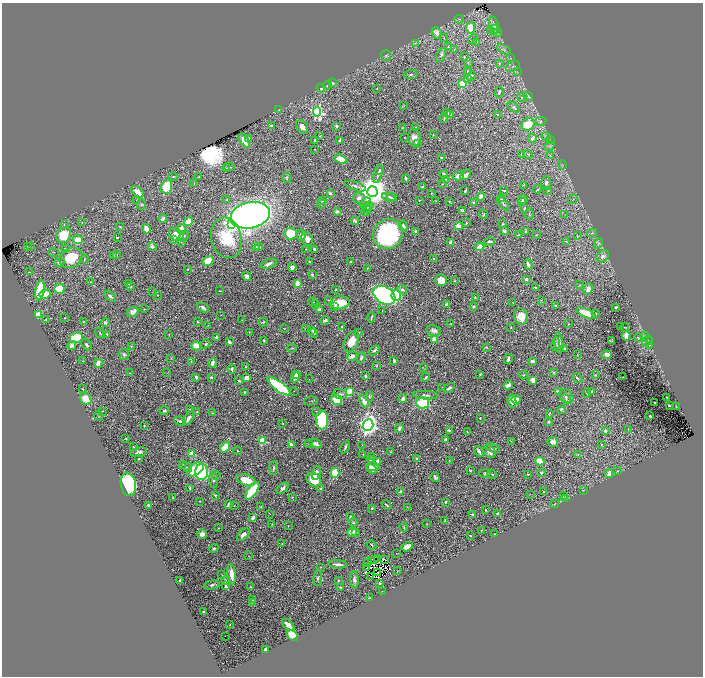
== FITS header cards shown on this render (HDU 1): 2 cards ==
NAXIS1  =                 1402
NAXIS2  =                 1348

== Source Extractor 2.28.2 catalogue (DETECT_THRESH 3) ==
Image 1402 x 1348 px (HDU 1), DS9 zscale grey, zoomed out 1/2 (1 PNG px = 2 x 2 image px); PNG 705 x 678 px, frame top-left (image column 2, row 1347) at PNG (2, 3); each listed source drawn as its Kron ellipse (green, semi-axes under 4 px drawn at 4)
Background 0.534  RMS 0.015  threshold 0.0461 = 3 sigma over >= 5 px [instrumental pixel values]
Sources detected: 626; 64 cannot appear on this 1/2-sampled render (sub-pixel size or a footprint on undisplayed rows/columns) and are neither listed nor drawn; of the other 562, the 500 brightest by FLUX_AUTO listed and drawn (62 fainter detections omitted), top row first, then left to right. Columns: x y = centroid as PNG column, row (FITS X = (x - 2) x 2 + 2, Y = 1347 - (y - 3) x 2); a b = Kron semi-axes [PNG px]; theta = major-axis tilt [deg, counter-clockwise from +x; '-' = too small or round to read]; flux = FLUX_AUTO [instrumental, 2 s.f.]
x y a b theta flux
459 19 4 2 - 2.7
494 25 9 4 -70 12
471 28 5 4 - 58
494 30 5 3 - 4.8
490 31 2 1 - 1.5
437 33 6 5 - 22
498 33 4 3 - 3.8
444 38 4 3 - 4
473 39 5 3 - 4.1
477 42 3 2 - 1.6
415 43 3 2 - 2.4
448 47 3 2 - 1.5
454 49 4 2 - 2.3
504 49 8 4 -27 6.9
386 55 5 5 - 5
441 55 8 4 65 8.8
464 57 2 2 - 1.7
510 58 3 2 - 1.4
468 63 3 2 - 1.7
499 63 4 3 - 4.1
513 66 7 4 25 6.1
468 71 4 3 - 3.4
517 72 3 2 - 2
411 75 7 4 4 8.2
471 76 5 4 - 6.2
468 79 3 3 - 2.8
332 83 3 3 - 13
463 84 4 3 - 110
327 85 5 3 - 5.3
321 88 4 4 - 6.6
377 88 3 2 - 1.6
499 92 5 3 - 6.6
528 96 5 4 - 3.5
522 97 5 4 - 5.4
403 106 4 2 - 1.8
514 107 7 4 -40 6.4
279 110 3 2 - 5.6
317 112 4 4 - 630
447 113 3 3 - 12
451 114 4 3 - 2.6
497 114 4 3 - 2.7
444 118 4 2 - 3.1
540 121 6 4 9 5.1
528 124 7 6 - 77
271 126 2 2 - 23
336 126 2 2 - 17
302 127 7 5 -56 18
402 127 4 2 - 1.5
416 128 3 2 - 2
433 135 3 2 - 1.6
320 136 3 2 - 2.6
546 136 4 2 - 3.4
405 137 2 1 - 1.7
248 138 4 3 - 3.5
414 138 8 6 -85 20
532 138 4 3 - 15
550 140 3 3 - 2.4
244 141 8 3 -58 28
315 141 3 2 - 6.6
339 141 3 3 - 4
417 144 2 2 - 12
550 146 5 3 - 5.8
315 149 2 2 - 1.5
521 154 3 2 - 1.5
528 154 5 2 - 2.5
550 155 3 2 - 1.2
441 158 3 3 - 4
340 159 6 4 -21 57
562 165 4 3 - 3
229 167 6 3 -5 3.6
226 168 2 1 - 1.2
379 171 4 3 - 3.5
378 174 9 3 74 7.4
444 174 4 4 - 7.9
466 175 6 4 46 12
458 176 6 4 13 21
173 177 5 3 - 3.1
198 177 4 2 - 1.9
287 178 5 3 - 3.1
406 178 4 2 - 7.2
446 180 4 4 - 31
194 183 3 2 - 1.5
546 183 6 5 - 11
442 184 3 2 - 1.5
524 185 4 3 - 3.6
355 186 11 3 -18 7.4
167 187 7 5 70 110
423 187 4 2 - 5
537 189 4 3 - 2.7
465 191 3 2 - 4.1
504 191 3 1 - 2.4
548 191 3 3 - 2
138 192 7 4 -39 38
372 192 5 5 - 6800
330 193 3 3 - 4.4
431 193 2 2 - 1.4
481 196 4 3 - 18
389 197 7 3 -5 5.3
359 198 6 5 - 12
391 198 5 2 - 3.6
502 199 4 3 - 5.7
523 199 5 3 - 5.3
573 199 5 2 - 2.5
137 200 4 2 - 1.9
226 200 3 3 - 2.4
419 200 2 2 - 1.6
322 201 4 3 - 2.1
436 201 2 2 - 1.2
449 201 3 2 - 1.5
521 201 3 3 - 2.7
365 203 6 3 41 5.2
474 203 4 3 - 5.1
141 204 5 4 - 4.6
321 204 5 3 - 4
503 204 8 3 -49 4.8
368 206 5 4 - 5.4
367 208 4 3 - 3.1
524 208 3 2 - 3.6
366 210 6 2 58 3.9
462 210 3 2 - 7.8
337 211 3 2 - 7.7
483 214 5 4 - 3.7
529 214 5 2 - 2.6
250 215 20 13 13 2300
565 215 3 2 - 1.7
163 219 4 3 - 13
355 221 4 3 - 11
82 222 2 2 - 1.3
188 222 4 4 - 35
466 223 3 2 - 2.5
232 224 4 3 - 420
503 224 3 2 - 1.9
64 225 2 2 - 1.8
403 226 5 3 - 6.4
458 226 4 4 - 20
120 227 3 2 - 2.9
146 229 5 3 - 29
181 229 5 4 - 31
416 231 3 3 - 6.9
504 231 4 3 - 9
525 231 3 3 - 3.4
592 233 5 3 - 3.3
291 234 6 6 - 100
388 234 15 14 - 510
64 235 8 7 - 97
176 235 7 6 - 40
301 235 6 4 -79 14
518 235 2 2 - 1.7
536 235 4 2 - 2
184 236 6 4 64 5.4
577 236 3 3 - 2.4
117 238 3 2 - 3.2
226 238 20 15 -76 160
174 239 4 3 - 12
307 239 7 6 - 22
78 240 5 4 - 63
566 241 4 3 - 2.6
181 242 3 3 - 2.4
450 242 4 3 - 15
490 242 5 3 - 7
598 244 6 4 65 4.6
152 246 4 3 - 9.2
27 247 3 2 - 1.3
31 247 3 2 - 2.4
256 247 3 2 - 1.5
259 247 4 3 - 2.9
480 247 5 3 - 33
65 248 3 2 - 3
306 249 3 2 - 1.7
314 249 2 2 - 6.8
54 252 5 2 - 1.6
117 254 3 2 - 1.8
113 256 3 3 - 3.3
603 256 7 5 44 16
71 258 12 9 28 98
84 259 4 2 - 2.4
434 259 2 1 - 1.9
208 261 6 4 32 75
309 261 2 2 - 3.3
59 262 5 4 - 8.1
351 262 3 2 - 6.9
268 264 8 3 21 12
528 265 5 2 - 10
292 267 4 3 - 12
367 268 3 2 - 1.4
188 269 3 2 - 1.6
30 272 2 1 - 1.5
312 274 3 2 - 4.9
247 276 4 4 - 19
526 279 2 2 - 7.7
441 280 6 5 - 42
454 281 3 3 - 1.9
90 282 2 1 - 1.3
297 283 4 3 - 28
129 284 3 3 - 3.7
579 285 3 2 - 1.5
131 287 3 3 - 3.2
535 287 3 2 - 3.5
59 289 5 5 - 72
336 289 2 2 - 1.7
588 289 6 4 62 24
40 290 10 4 81 130
402 290 5 4 - 6.9
220 291 3 2 - 2.1
153 292 3 3 - 1.3
45 294 5 4 - 56
157 295 3 2 - 1.5
384 295 12 8 -31 1100
396 295 5 5 - 110
110 296 7 3 -43 7.6
475 298 4 3 - 3.2
329 300 2 2 - 1.6
541 300 3 2 - 1.4
313 302 5 2 - 2.7
340 303 9 6 5 94
513 303 2 2 - 1.3
315 304 3 2 - 1.6
446 304 3 3 - 9.9
555 305 4 2 - 3.6
335 306 4 3 - 5.8
473 306 3 2 - 6.4
615 307 2 2 - 4.5
203 308 6 2 -35 12
144 309 2 2 - 1.9
319 309 3 3 - 7.8
382 310 2 1 - 1.3
133 312 6 4 31 15
586 313 10 3 -23 100
596 314 3 3 - 2.8
38 315 4 4 - 72
221 315 2 1 - 1.3
372 317 5 2 - 5
521 317 8 6 -77 45
64 318 2 2 - 1.3
46 319 2 2 - 2.7
242 320 2 1 - 1.8
325 320 4 3 - 8.2
197 321 3 2 - 2.8
83 322 3 2 - 2.5
105 322 4 3 - 9.6
263 322 5 3 - 4.3
451 324 3 2 - 1.7
568 324 2 2 - 1.9
208 325 3 2 - 1.4
620 326 2 1 - 1.9
341 327 2 2 - 2.8
511 327 2 2 - 1.7
625 327 4 2 - 2.2
284 328 2 1 - 1.5
305 328 3 2 - 1.6
434 330 7 5 -13 16
312 331 4 3 - 2.1
249 332 2 2 - 1.5
100 333 5 3 - 3.3
314 333 5 3 - 4.9
358 333 4 3 - 2.3
107 334 3 3 - 3.2
169 334 3 2 - 1.4
626 336 5 4 - 16
645 336 4 3 - 3.4
638 337 3 3 - 15
76 338 6 5 - 92
216 338 4 3 - 8.1
434 339 3 3 - 72
264 340 4 3 - 2.9
351 341 11 7 65 50
612 341 3 2 - 1.5
647 341 6 2 37 3.1
229 342 3 3 - 9.1
559 343 10 3 -84 25
206 344 5 3 - 3.8
555 344 7 3 76 5.2
72 345 5 4 - 13
87 345 6 3 -49 7.2
650 345 3 2 - 1.7
131 346 3 3 - 2.6
196 346 5 4 - 47
486 347 3 2 - 2.9
292 348 5 3 - 2.7
565 349 3 3 - 4.1
374 351 6 4 37 8.6
124 354 5 5 - 6.2
577 355 3 2 - 1.2
607 355 5 4 - 18
352 356 5 4 - 24
171 358 4 3 - 2.2
361 358 5 3 - 8.8
508 359 5 2 - 7.9
82 361 2 2 - 2.5
191 361 3 2 - 1.6
394 361 4 3 - 7.3
532 361 3 2 - 15
98 363 4 3 - 26
212 363 5 3 - 17
377 365 3 3 - 3.6
245 367 2 2 - 2
423 368 4 2 - 1.4
232 369 4 3 - 5.4
554 372 4 3 - 2.5
130 373 2 1 - 2.3
167 373 3 2 - 1.2
296 374 2 2 - 8.1
480 374 3 3 - 2.7
524 375 4 3 - 3.4
595 375 3 3 - 2.3
365 376 3 2 - 6.4
196 377 3 2 - 7.5
211 377 3 2 - 4.5
295 377 5 4 - 32
426 377 4 2 - 6
623 377 3 1 - 1.7
247 378 4 3 - 20
577 378 6 3 -39 4.6
309 379 2 2 - 1.3
533 380 4 3 - 28
239 381 3 2 - 4.5
508 385 4 3 - 21
279 386 14 5 -36 390
442 388 3 2 - 1.6
449 388 6 3 29 9.1
82 389 3 2 - 1.7
294 391 2 1 - 4.1
349 391 4 3 - 58
592 391 2 2 - 3.8
244 392 3 2 - 2.7
558 392 4 3 - 16
587 393 4 2 - 2.5
340 394 7 5 -16 8.9
426 395 12 4 -3 11
369 396 5 4 - 5.2
566 396 8 6 -45 11
667 397 2 2 - 2.3
403 398 4 4 - 8.2
86 399 7 5 -52 47
566 399 6 4 -47 4.2
337 400 5 5 - 70
516 400 4 4 - 33
311 401 7 2 10 2.8
364 401 7 4 -64 27
512 401 6 4 -79 30
423 403 6 5 - 180
654 403 2 2 - 3.7
669 405 2 2 - 4.7
676 406 2 2 - 1.4
190 409 3 2 - 1.9
561 409 4 2 - 3.6
102 411 3 3 - 2.2
164 411 4 3 - 6.2
316 411 2 2 - 1.4
197 412 4 2 - 3.7
212 412 4 2 - 1.9
549 413 3 2 - 2.8
99 416 5 2 - 1.6
650 416 2 2 - 3.6
188 418 7 3 59 16
480 418 2 2 - 2.6
322 420 9 6 -90 200
180 421 6 4 -24 6.4
548 422 4 3 - 3.3
283 424 3 2 - 1.9
144 425 3 2 - 2.5
368 425 6 5 - 1900
399 428 5 3 - 6.7
628 429 3 2 - 1.6
449 431 4 3 - 5.7
605 431 2 2 - 21
467 432 4 2 - 2.3
126 438 2 2 - 3.1
445 440 4 2 - 12
263 441 3 3 - 170
511 441 3 2 - 1.2
553 442 5 5 - 17
308 443 3 2 - 1.6
315 444 6 3 -22 13
291 445 4 3 - 14
362 445 2 2 - 1.3
601 445 3 2 - 2.3
133 447 3 3 - 2.8
225 447 5 3 - 73
345 447 6 3 63 6.7
493 448 7 4 -26 11
237 451 4 3 - 2.9
479 451 6 3 -54 12
139 452 8 4 11 11
390 452 2 2 - 1.8
490 452 7 5 -45 15
192 454 4 3 - 56
363 454 3 2 - 1.6
578 454 3 2 - 4.5
372 457 3 2 - 2
139 459 2 2 - 4.1
371 459 4 2 - 3.4
417 459 3 3 - 6.9
449 460 4 3 - 2.2
378 461 4 4 - 13
540 461 4 4 - 79
182 464 3 2 - 1.5
187 467 5 3 - 3.2
373 467 6 4 -8 23
273 468 7 3 87 4.8
195 469 9 5 35 110
372 469 5 2 - 12
470 470 3 2 - 5.7
618 471 3 3 - 2.2
202 472 7 6 - 410
541 472 4 3 - 6.9
316 473 7 4 73 18
335 473 5 4 - 130
485 473 5 4 - 5.1
609 473 4 3 - 26
492 474 5 3 - 3.8
528 474 3 3 - 3.6
216 476 3 3 - 2.2
435 477 5 3 - 9.2
214 480 8 4 -85 6.7
246 480 10 5 -19 60
314 480 8 6 -37 79
128 484 12 7 -80 300
190 488 3 2 - 7.5
283 488 7 4 42 9.7
321 489 3 2 - 10
583 490 3 2 - 1.4
252 491 10 4 53 200
544 491 3 2 - 2.7
401 492 4 3 - 11
530 494 2 1 - 10
215 495 3 2 - 4
563 496 3 2 - 1.5
292 497 3 3 - 2.4
173 498 2 1 - 2.2
565 498 3 3 - 2
200 502 4 2 - 1.9
445 502 3 2 - 4.7
229 504 4 2 - 8.2
555 504 5 2 - 2
148 505 3 3 - 5.3
386 505 5 2 - 5.1
234 506 2 2 - 1.3
261 507 3 2 - 3.3
407 507 3 2 - 1.4
372 508 2 2 - 8.2
485 510 2 2 - 1.8
270 514 2 2 - 1.6
472 514 3 2 - 4.7
497 514 2 2 - 4.2
253 517 4 2 - 16
350 517 4 3 - 4.3
445 520 4 2 - 1.8
353 523 5 3 - 3.5
272 524 2 1 - 1.2
427 524 4 2 - 1.4
288 526 2 1 - 1.7
404 527 4 3 - 3.9
218 528 3 2 - 1.3
481 530 3 2 - 1.7
352 532 5 4 - 33
356 533 3 3 - 3.4
202 534 5 4 - 20
494 534 2 2 - 1.7
243 535 7 4 45 21
470 536 2 2 - 2.8
282 544 2 2 - 1.9
372 545 5 3 - 3.2
407 547 6 4 31 25
214 548 5 4 - 7
396 553 3 2 - 1.4
249 556 3 2 - 1.2
374 559 4 2 - 1.3
378 559 2 1 - 2.1
385 559 4 1 - 1.7
371 560 2 1 - 1.7
368 562 2 1 - 1.5
338 564 9 2 -4 13
321 567 2 2 - 1.2
366 568 2 1 - 13
397 571 2 1 - 1.3
378 572 2 1 - 1.3
232 574 10 3 -84 45
222 575 3 2 - 1.3
370 576 3 1 - 7
318 578 8 4 86 6.1
338 580 2 2 - 3.5
354 580 9 4 -87 11
180 581 3 2 - 9.1
225 581 4 3 - 6.1
380 583 2 2 - 3.6
212 585 8 4 8 6.8
226 586 4 3 - 11
250 587 2 2 - 2.5
341 587 2 2 - 3.1
382 591 2 1 - 1.3
369 598 3 2 - 4.4
252 600 3 2 - 2.1
252 602 3 2 - 2
203 612 2 2 - 5.1
230 625 2 2 - 1.4
288 625 7 3 -42 26
292 636 6 4 -41 71
225 637 2 1 - 15
265 649 3 2 - 15
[62 fainter detections neither listed nor drawn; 64 sub-pixel or undisplayed-footprint detections neither listed nor drawn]